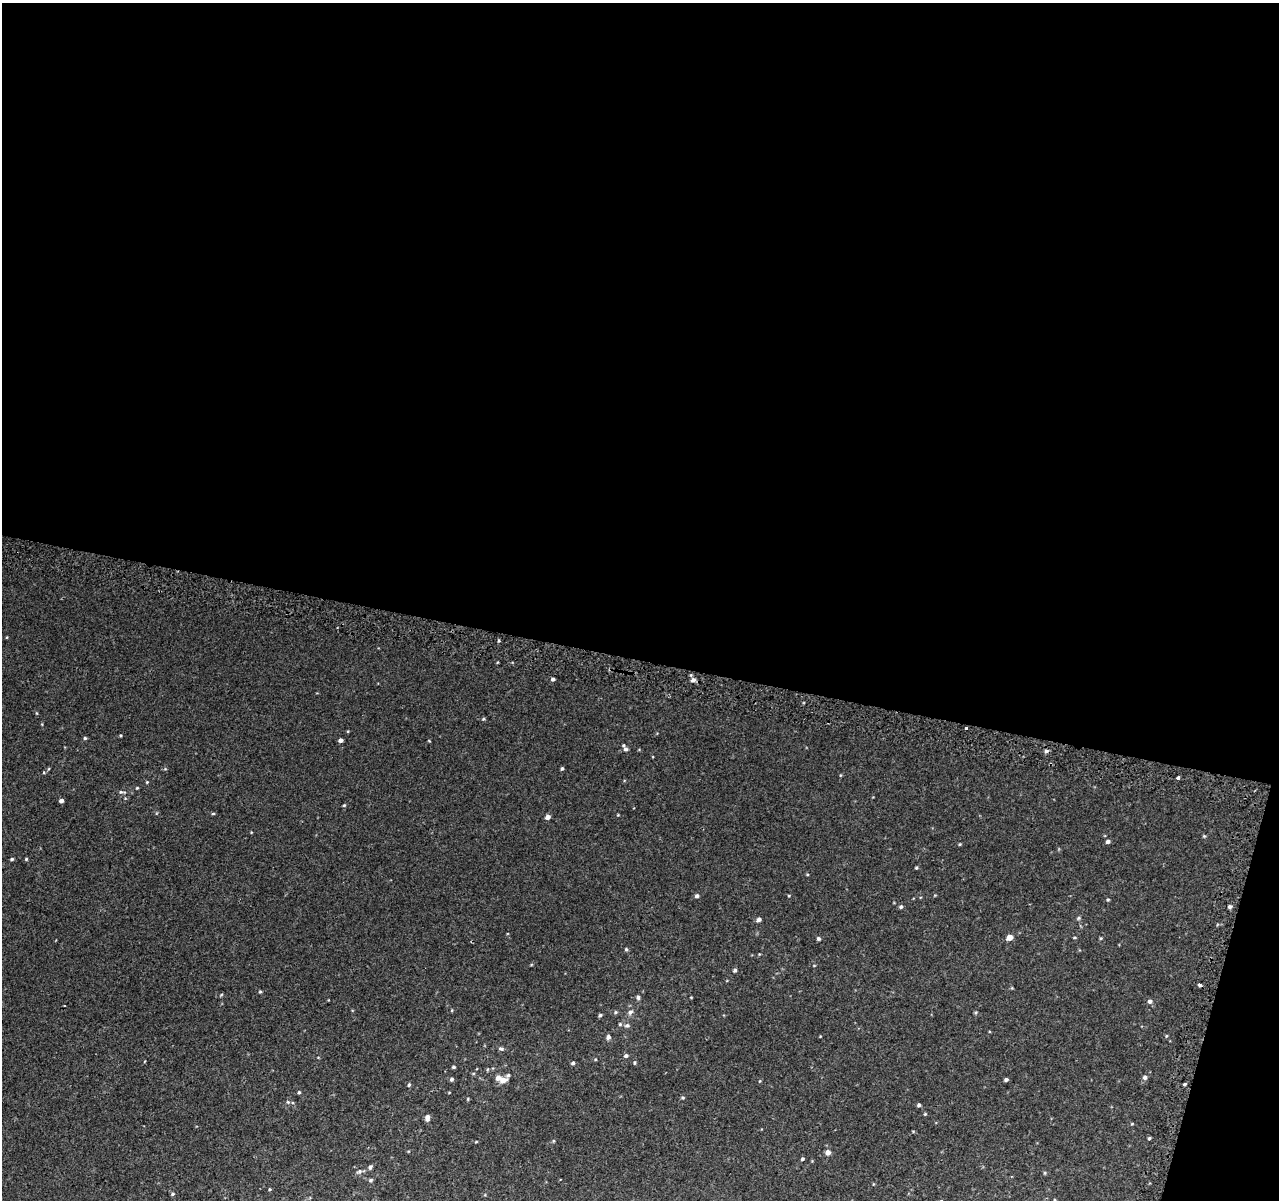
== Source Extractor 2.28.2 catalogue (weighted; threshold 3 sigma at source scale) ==
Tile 4 of 4 x 4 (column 4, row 1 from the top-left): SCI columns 3875-5151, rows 3862-5059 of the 5193 x 5391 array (HDU 1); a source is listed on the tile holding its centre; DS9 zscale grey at full resolution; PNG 1281 x 1202 px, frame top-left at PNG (2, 3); no overlay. Shown black and unused: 57% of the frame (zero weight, under 2 of 3 exposures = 3% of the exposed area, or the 3 px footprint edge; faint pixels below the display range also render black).
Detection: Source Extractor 2.28.2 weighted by HDU 2 'WHT'; one run over the whole footprint, this tile lists its part. Background 0.00843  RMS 0.0068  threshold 0.0307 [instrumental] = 3 sigma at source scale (4.5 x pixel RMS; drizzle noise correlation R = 1.50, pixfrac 1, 0.0396/0.0396 arcsec/px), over >= 5 px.
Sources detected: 99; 2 inside a brighter listed object's ellipse — not listed separately; the other 97 listed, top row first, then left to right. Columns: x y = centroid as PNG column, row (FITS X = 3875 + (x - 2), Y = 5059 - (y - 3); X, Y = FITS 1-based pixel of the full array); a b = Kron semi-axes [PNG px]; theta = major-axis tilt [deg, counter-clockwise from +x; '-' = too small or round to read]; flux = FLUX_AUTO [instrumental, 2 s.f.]
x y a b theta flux
7 637 4 3 - 0.46
498 640 5 3 - 0.81
553 679 5 4 - 1.3
693 680 5 5 - 2.3
37 713 5 3 - 0.56
483 719 5 4 - 0.76
966 728 3 3 - 7.9
120 735 4 3 - 0.67
85 738 5 4 - 0.94
341 740 4 4 - 2.3
429 741 4 2 - 0.41
626 749 7 6 - 2
1046 751 5 5 - 1.6
562 769 4 3 - 0.99
44 772 5 3 - 0.58
1178 778 4 3 - 2
147 782 4 4 - 0.58
137 788 4 4 - 0.58
122 792 11 5 -5 1.6
61 801 4 4 - 2.2
344 805 4 4 - 0.72
213 814 5 3 - 0.7
618 815 4 3 - 0.49
548 817 5 4 - 3.3
251 832 4 3 - 0.47
1204 836 5 4 - 0.76
1108 841 5 4 - 2
960 844 4 4 - 0.62
12 859 4 3 - 1
26 859 4 4 - 0.7
916 868 4 3 - 0.74
807 874 5 3 - 0.55
697 896 5 4 - 1.5
789 896 4 4 - 0.55
1108 899 5 4 - 0.76
901 907 5 5 - 1.3
1229 907 5 4 - 1.3
1078 918 7 4 28 0.99
759 919 5 4 - 2.2
1009 937 5 4 - 6.1
1075 938 5 3 - 0.6
1101 938 5 3 - 0.64
818 939 5 4 - 1.3
626 949 5 4 - 0.94
759 954 3 3 - 0.49
814 965 5 3 - 0.48
735 970 4 4 - 1.3
1200 985 4 3 - 3.4
1012 988 5 4 - 0.58
260 992 4 4 - 0.74
221 995 5 3 - 0.64
638 997 5 5 - 1.5
691 997 4 2 - 0.45
1150 1001 6 5 - 1.9
452 1010 5 3 - 0.51
615 1012 6 4 22 0.93
630 1012 8 6 43 1.9
976 1012 5 3 - 0.64
600 1015 5 4 - 1.1
627 1025 7 6 - 1.6
1166 1036 4 3 - 0.58
608 1037 5 5 - 2.1
501 1049 7 5 -14 1.4
626 1056 5 5 - 1.5
318 1057 4 3 - 0.46
573 1063 4 4 - 1.2
635 1063 5 3 - 0.69
453 1067 4 3 - 0.88
473 1074 5 3 - 0.57
508 1075 10 6 75 1.5
1145 1077 6 5 - 1.8
452 1079 5 5 - 1.3
503 1080 7 5 22 5.2
1006 1080 4 3 - 1.3
760 1081 5 3 - 0.51
1185 1084 3 3 - 2.4
409 1085 5 4 - 1.1
299 1092 4 4 - 0.85
449 1092 4 3 - 0.45
683 1098 5 4 - 0.77
468 1099 5 3 - 0.57
288 1102 5 5 - 0.98
919 1105 4 4 - 1.4
925 1114 4 4 - 0.65
427 1118 7 5 86 2.8
1132 1124 5 3 - 0.57
1149 1138 4 4 - 0.91
553 1141 5 3 - 0.62
476 1142 5 3 - 0.54
828 1152 5 5 - 3.8
802 1159 4 4 - 1
370 1167 6 5 - 1.6
359 1172 8 6 30 1.8
1045 1173 5 4 - 0.76
371 1180 5 5 - 1.2
269 1189 4 3 - 0.64
172 1194 5 4 - 0.99
Overlapping masked pixels (flux is a lower limit): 2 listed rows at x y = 966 728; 1200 985